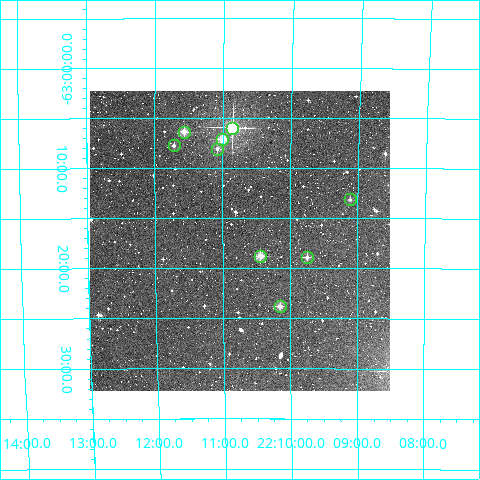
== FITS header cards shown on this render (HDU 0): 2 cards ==
NAXIS1  =                  300
NAXIS2  =                  300

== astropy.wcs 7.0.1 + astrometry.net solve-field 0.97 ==
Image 300 x 300 px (HDU 0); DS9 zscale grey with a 90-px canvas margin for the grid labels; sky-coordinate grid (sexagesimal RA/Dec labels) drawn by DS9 from the SOLVED WCS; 9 Tycho-2 reference stars matched to detected sources circled (green)
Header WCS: RA---TAN/DEC--TAN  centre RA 22:10:45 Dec -63:17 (332.69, -63.29 deg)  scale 6 arcsec/px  FOV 30.0' x 30.0'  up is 0 deg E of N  parity normal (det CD < 0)
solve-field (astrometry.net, Tycho-2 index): VERIFIED the header's WCS against the Tycho-2 star catalogue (verified at 2 index scales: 9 matches each, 0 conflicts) and refined it, rather than solving blind
Solved WCS: RA---TAN-SIP/DEC--TAN-SIP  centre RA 22:10:45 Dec -63:17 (332.69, -63.29 deg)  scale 6 arcsec/px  FOV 30.0' x 30.0'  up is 0 deg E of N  parity normal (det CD < 0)
The solver's refit moves the header's centre by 1.6 arcsec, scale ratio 1.001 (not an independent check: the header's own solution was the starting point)
Tycho-2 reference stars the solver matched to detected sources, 9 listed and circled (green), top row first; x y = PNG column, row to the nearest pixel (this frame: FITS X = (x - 90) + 1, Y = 300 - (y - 91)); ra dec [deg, ICRS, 3 dp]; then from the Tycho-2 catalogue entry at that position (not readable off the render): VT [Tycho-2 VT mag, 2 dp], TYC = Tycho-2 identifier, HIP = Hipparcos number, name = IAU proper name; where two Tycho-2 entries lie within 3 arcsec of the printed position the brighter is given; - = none
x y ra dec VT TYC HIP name
232 128 332.714 -63.099 7.84 9120-355-1 109491 -
184 132 332.891 -63.106 11.05 9120-658-1 - -
222 139 332.750 -63.119 10.05 9120-473-1 - -
174 145 332.930 -63.129 11.60 9120-565-1 - -
217 149 332.769 -63.134 11.44 9120-600-1 - -
350 199 332.279 -63.219 11.58 9120-488-1 - -
260 256 332.610 -63.313 9.97 9120-875-1 - -
307 257 332.437 -63.315 11.07 9120-708-1 - -
280 306 332.538 -63.397 11.23 9120-21-1 - -